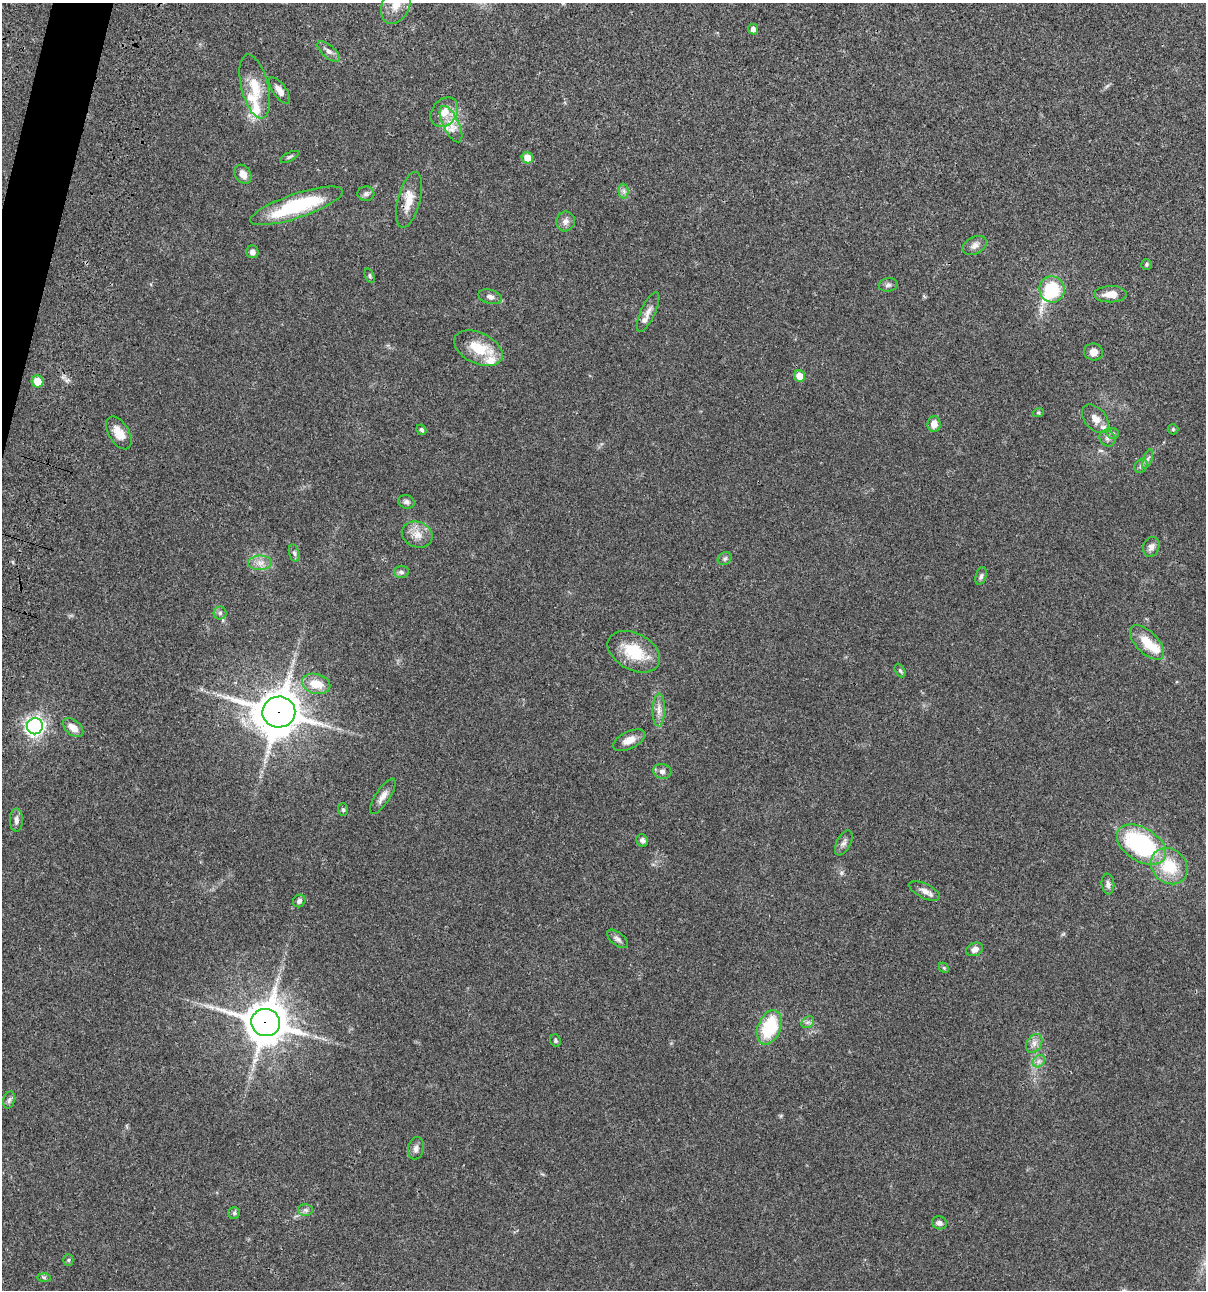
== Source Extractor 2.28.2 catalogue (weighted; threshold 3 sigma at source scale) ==
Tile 11 of 4 x 4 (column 3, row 3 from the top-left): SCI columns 2640-3843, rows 1408-2695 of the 5404 x 5390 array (HDU 1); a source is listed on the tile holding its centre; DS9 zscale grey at full resolution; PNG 1208 x 1292 px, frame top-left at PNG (2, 3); each listed source drawn as its Kron ellipse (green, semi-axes under 4 px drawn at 4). Shown black and unused: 1% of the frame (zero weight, under 3 of 4 exposures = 9% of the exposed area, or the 3 px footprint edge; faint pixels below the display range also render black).
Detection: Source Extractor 2.28.2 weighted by HDU 2 'WHT'; one run over the whole footprint, this tile lists its part. Background 0.0467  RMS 0.0053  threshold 0.0237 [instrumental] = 3 sigma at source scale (4.5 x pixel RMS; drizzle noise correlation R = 1.50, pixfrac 1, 0.05/0.05 arcsec/px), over >= 5 px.
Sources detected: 92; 1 too faint to see at this stretch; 1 inside a brighter object's white glare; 1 long thin detection or spike segment (spike, bleed or trail) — neither listed nor drawn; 6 inside a brighter listed object's ellipse — not listed separately; the other 83 listed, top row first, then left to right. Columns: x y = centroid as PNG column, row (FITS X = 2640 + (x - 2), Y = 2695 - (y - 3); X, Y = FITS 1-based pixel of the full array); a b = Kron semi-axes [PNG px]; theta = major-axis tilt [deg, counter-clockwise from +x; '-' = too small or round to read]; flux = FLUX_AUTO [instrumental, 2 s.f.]
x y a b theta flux
396 4 20 13 68 8
753 29 5 5 - 2.3
328 51 14 6 -41 2.2
255 87 33 13 -76 11
279 90 15 6 -55 3.3
444 112 16 12 52 6.5
451 124 20 8 -64 5.8
290 157 10 4 27 0.93
527 158 6 5 - 7.1
243 174 10 7 -56 3.9
624 191 7 5 -89 1.4
366 194 8 7 - 1.5
409 200 29 11 75 8.4
297 206 49 12 19 38
565 221 10 9 - 2.5
975 245 13 8 29 2.7
252 252 6 6 - 1.9
1146 264 5 5 - 0.76
370 276 7 4 -68 0.78
888 285 9 6 9 1.5
1052 289 13 12 - 23
1110 294 16 8 2 5.6
490 297 12 7 -14 2.1
648 312 22 7 65 3.5
478 348 26 15 -25 14
1093 352 9 8 - 2.6
800 376 6 5 - 5.5
37 381 6 6 - 8.1
1038 413 5 3 - 0.6
1095 419 16 10 -49 5
934 424 8 6 83 4.1
1173 429 5 5 - 0.7
421 430 5 4 - 1.1
119 433 18 10 -59 6
1113 433 6 5 - 0.98
1107 438 8 7 - 1.7
1148 459 10 4 68 1.2
1141 466 7 6 - 1.2
406 502 8 6 -16 1.8
417 534 16 12 -20 5.6
1151 547 10 8 71 2.2
294 553 9 5 -75 1.1
725 559 7 6 - 1.2
260 563 12 7 1 3.3
401 572 7 6 - 1.3
981 576 9 5 74 1.3
220 613 6 6 - 1.2
1147 642 22 11 -45 11
634 652 28 18 -28 18
900 670 7 4 -62 0.79
316 684 14 10 -14 8
659 710 16 6 89 3.3
279 712 16 15 - 1400
35 726 8 8 - 220
73 728 12 7 -41 4.7
629 740 17 8 27 4.8
662 771 9 7 -12 2
383 796 20 7 57 3.6
343 810 6 5 - 0.96
16 820 11 6 -90 2.1
642 840 6 5 - 1.6
844 843 13 7 62 2
1142 845 27 16 -32 65
1169 866 20 16 -43 18
1108 884 10 6 -84 1.8
925 891 16 7 -26 3
299 901 7 6 - 1.4
617 939 12 6 -39 1.9
975 949 9 6 22 2.7
944 968 6 4 -45 0.61
266 1022 14 13 - 1400
808 1022 7 5 42 1.3
769 1027 18 11 69 27
555 1040 6 5 - 1
1034 1043 10 7 58 2.6
1039 1061 7 5 45 1.5
9 1100 8 6 73 1.2
416 1148 11 8 77 2.3
305 1210 7 6 - 1.4
234 1213 5 5 - 0.95
939 1223 7 6 - 1.9
68 1260 5 5 - 0.74
44 1277 6 4 -2 0.84
Overlapping masked pixels (flux is a lower limit): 2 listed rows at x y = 279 712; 266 1022
Isophote crosses this tile's border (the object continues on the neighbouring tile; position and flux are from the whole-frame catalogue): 1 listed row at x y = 396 4